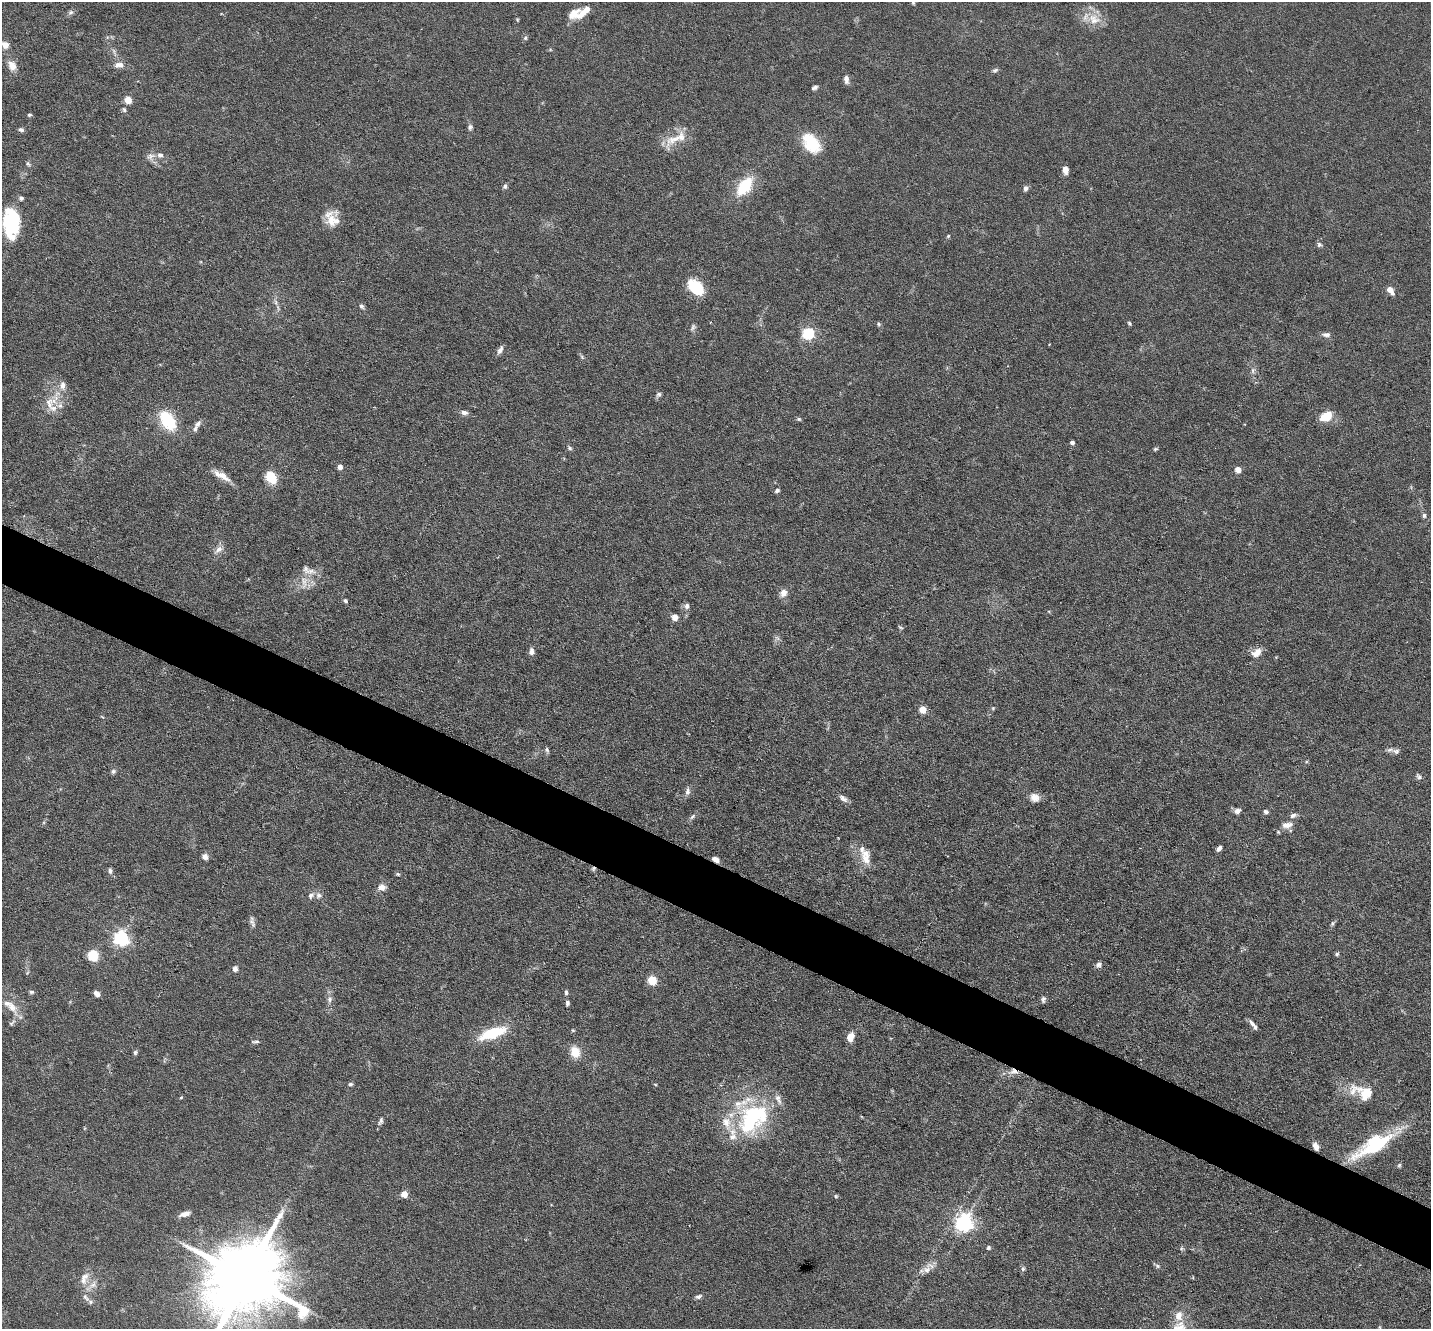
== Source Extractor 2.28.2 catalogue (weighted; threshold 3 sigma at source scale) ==
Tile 6 of 4 x 4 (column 2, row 2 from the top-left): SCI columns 1430-2858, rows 2795-4121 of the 5716 x 5726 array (HDU 1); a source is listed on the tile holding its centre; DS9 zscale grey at full resolution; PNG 1433 x 1331 px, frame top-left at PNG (2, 2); no overlay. Shown black and unused: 5% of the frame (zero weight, under 3 of 6 exposures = <1% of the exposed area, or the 3 px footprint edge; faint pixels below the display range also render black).
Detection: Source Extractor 2.28.2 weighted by HDU 2 'WHT'; one run over the whole footprint, this tile lists its part. Background 0.0632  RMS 0.0045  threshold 0.0185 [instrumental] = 3 sigma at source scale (4.09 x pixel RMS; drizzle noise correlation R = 1.36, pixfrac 0.8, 0.05/0.05 arcsec/px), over >= 5 px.
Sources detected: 166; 1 too faint to see at this stretch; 1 inside a brighter object's white glare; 1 cosmic-ray / hot-pixel residue — not listed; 25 inside a brighter listed object's ellipse — not listed separately; the other 138 listed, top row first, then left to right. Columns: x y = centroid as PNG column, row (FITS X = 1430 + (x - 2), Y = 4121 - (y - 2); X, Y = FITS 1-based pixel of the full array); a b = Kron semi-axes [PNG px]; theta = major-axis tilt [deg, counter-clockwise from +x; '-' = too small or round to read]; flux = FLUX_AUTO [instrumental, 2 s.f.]
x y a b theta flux
913 3 5 4 - 0.51
71 12 9 6 37 1.1
574 13 16 13 41 5.5
1094 19 21 16 -18 7.7
517 20 6 3 -71 0.46
525 38 7 5 75 0.84
5 45 9 8 - 2.8
119 65 13 8 1 2.9
12 66 15 11 -60 3.9
995 70 8 5 19 0.93
846 79 9 5 -82 2.1
815 87 7 4 26 1.1
128 100 5 5 - 12
124 110 7 5 -85 0.92
29 115 6 5 - 0.72
470 127 8 6 87 1.2
21 130 7 5 -20 1.2
675 138 35 11 30 8.3
812 143 19 16 -57 16
151 157 12 11 - 2.5
28 164 6 5 - 0.94
1065 170 9 6 -85 2.5
505 186 6 6 - 0.97
744 186 20 11 52 19
1025 188 8 5 81 1.2
331 220 21 14 62 6.9
11 221 33 18 -86 28
948 236 4 4 - 0.53
1319 245 7 6 - 1
696 288 18 12 -43 17
1390 290 9 5 -52 3.9
276 302 11 4 -79 1.5
362 306 8 6 -46 1.1
1129 323 5 4 - 0.63
879 324 6 5 - 0.74
693 327 10 6 69 1.1
808 333 6 5 - 48
1326 335 10 6 -2 1.7
500 350 12 5 60 1.7
582 357 7 4 -46 0.75
1253 370 9 6 73 1.4
659 394 7 6 - 1.2
49 404 26 15 62 9.4
464 412 9 6 -8 1.7
1326 416 13 9 31 8.1
799 419 6 5 - 0.67
168 420 25 14 -56 18
198 424 12 6 49 1.8
1072 442 4 4 - 1.5
569 448 6 5 - 0.92
1155 449 6 4 16 0.62
340 467 5 4 - 2.7
1238 470 5 4 - 5.6
222 476 24 7 -30 4.8
271 477 10 7 -59 14
777 490 6 5 - 1.2
1424 515 6 5 - 1
218 550 15 7 42 2.6
304 583 23 9 85 5.1
783 593 9 8 - 3.1
345 601 5 4 - 0.89
687 606 8 6 88 1.5
1049 611 5 3 - 0.41
675 617 6 6 - 3.3
900 627 7 3 -35 0.58
531 652 8 6 89 1.9
1257 653 14 9 37 3.8
993 708 5 4 - 0.49
922 709 5 5 - 11
102 717 7 3 -44 0.42
547 750 8 5 -72 0.91
1396 751 11 7 -10 1.6
1306 762 5 3 - 0.45
113 771 7 6 - 1
1419 776 9 6 -42 1.1
687 791 11 6 85 1.7
1035 797 12 10 -26 3.3
843 798 13 6 -37 1.9
1237 811 8 6 27 1.7
1266 812 6 5 - 0.96
1293 815 10 6 23 1.6
693 816 10 4 46 1.1
1287 825 15 8 7 2.9
1219 848 6 4 45 1.5
205 856 7 6 - 2
866 859 17 13 -73 5.6
716 860 7 5 -35 2.7
110 871 8 5 -75 1.1
398 874 6 4 -26 0.63
381 887 10 8 12 2.9
319 895 9 8 - 1.8
252 923 14 6 -69 1.6
1332 923 8 5 63 0.86
121 938 6 6 - 120
1337 954 5 5 - 0.76
93 955 6 6 - 24
1098 965 7 6 - 1.5
235 969 6 6 - 1.6
27 973 7 4 59 0.53
652 980 5 5 - 22
31 992 7 5 0 0.79
566 992 8 5 -89 0.85
97 993 7 5 -46 2.1
329 999 9 7 89 1.8
1043 999 8 5 82 1.1
567 1003 7 5 82 1.1
12 1007 25 12 -57 7
1253 1025 13 4 -49 1.9
573 1030 5 4 - 0.46
492 1033 35 12 19 16
850 1037 8 6 69 4.8
255 1042 10 4 3 0.94
135 1052 6 5 - 0.89
575 1052 13 11 -73 6.8
1014 1071 13 8 -23 2.8
350 1084 6 4 1 0.75
655 1084 5 3 - 0.4
1353 1091 26 17 44 8.6
181 1097 5 3 - 0.4
750 1120 52 32 34 46
381 1121 12 5 70 1.2
1374 1145 44 14 29 36
1316 1146 8 6 -64 2.7
1399 1165 6 5 - 0.65
404 1194 4 4 - 7.3
836 1196 6 5 - 0.63
185 1214 12 5 16 3
964 1223 7 6 - 180
988 1248 5 5 - 0.94
1181 1248 6 5 - 0.72
1157 1266 7 5 -24 0.88
1023 1269 7 6 - 0.89
927 1270 13 10 44 3.2
84 1278 20 11 70 4.9
245 1278 24 18 53 6300
86 1297 14 6 -51 2.1
699 1297 8 5 18 1.2
1179 1316 12 10 81 4.3
Overlapping masked pixels (flux is a lower limit): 3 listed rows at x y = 716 860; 1014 1071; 1316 1146
Isophote crosses this tile's border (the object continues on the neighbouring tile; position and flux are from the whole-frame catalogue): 1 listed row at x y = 245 1278